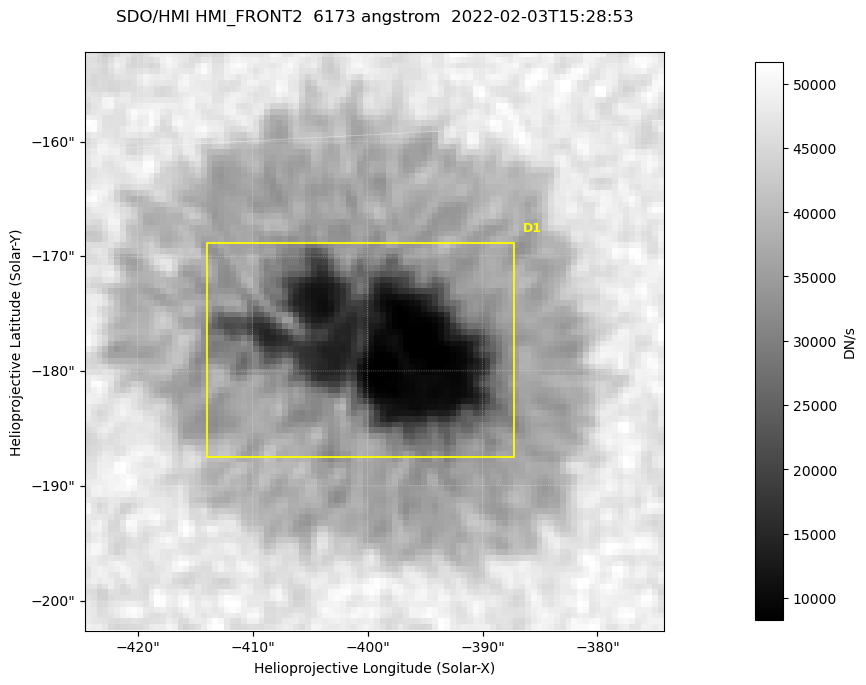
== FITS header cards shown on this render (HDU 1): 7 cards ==
TELESCOP= 'SDO/HMI '           / Telescope
INSTRUME= 'HMI_FRONT2'         / For HMI: HMI_SIDE1, HMI_FRONT2, or HMI_COMBINED
WAVELNTH=                6173. / [angstrom] Wavelength
DATE-OBS= '2022-02-03T15:28:53.300' / [ISO] Observation date {DATE__OBS}
CTYPE1  = 'HPLN-TAN'           / CTYPE1: HPLN
CTYPE2  = 'HPLT-TAN'           / CTYPE2: HPLT
BUNIT   = 'DN/s    '           / Physical Units

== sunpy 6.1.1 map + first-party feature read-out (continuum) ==
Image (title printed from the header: SDO/HMI HMI_FRONT2  6173 angstrom  2022-02-03T15:28:53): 100 x 100 px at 0.504 arcsec/px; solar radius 974 arcsec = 1932 px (partial field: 0.1% of the solar disc is inside the frame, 100% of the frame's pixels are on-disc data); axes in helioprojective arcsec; data unit DN/s (BUNIT, on the colour bar)
Orientation: roll -0.0701 deg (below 1 deg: not rotated)
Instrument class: CONTINUUM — white-light / continuum photospheric image (CONTENT/OBS_TYPE)
Dark features (sunspots / pores): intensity divided by the frame's on-disc median (partial field: no limb-darkening profile); reference = the frame's on-disc median (the 8%-of-disc-diameter window exceeds this field); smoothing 3 px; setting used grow <= 0.75, no closing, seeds <= 0.75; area >= 9 px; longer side >= 3 px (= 1.5 arcsec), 3 px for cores <= 0.7; partial field; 1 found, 1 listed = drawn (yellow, D1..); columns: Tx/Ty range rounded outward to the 2 arcsec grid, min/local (2 s.f., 1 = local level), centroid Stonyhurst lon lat
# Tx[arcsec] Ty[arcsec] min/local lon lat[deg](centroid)
D1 -414..-386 -188..-168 0.17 -25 -16